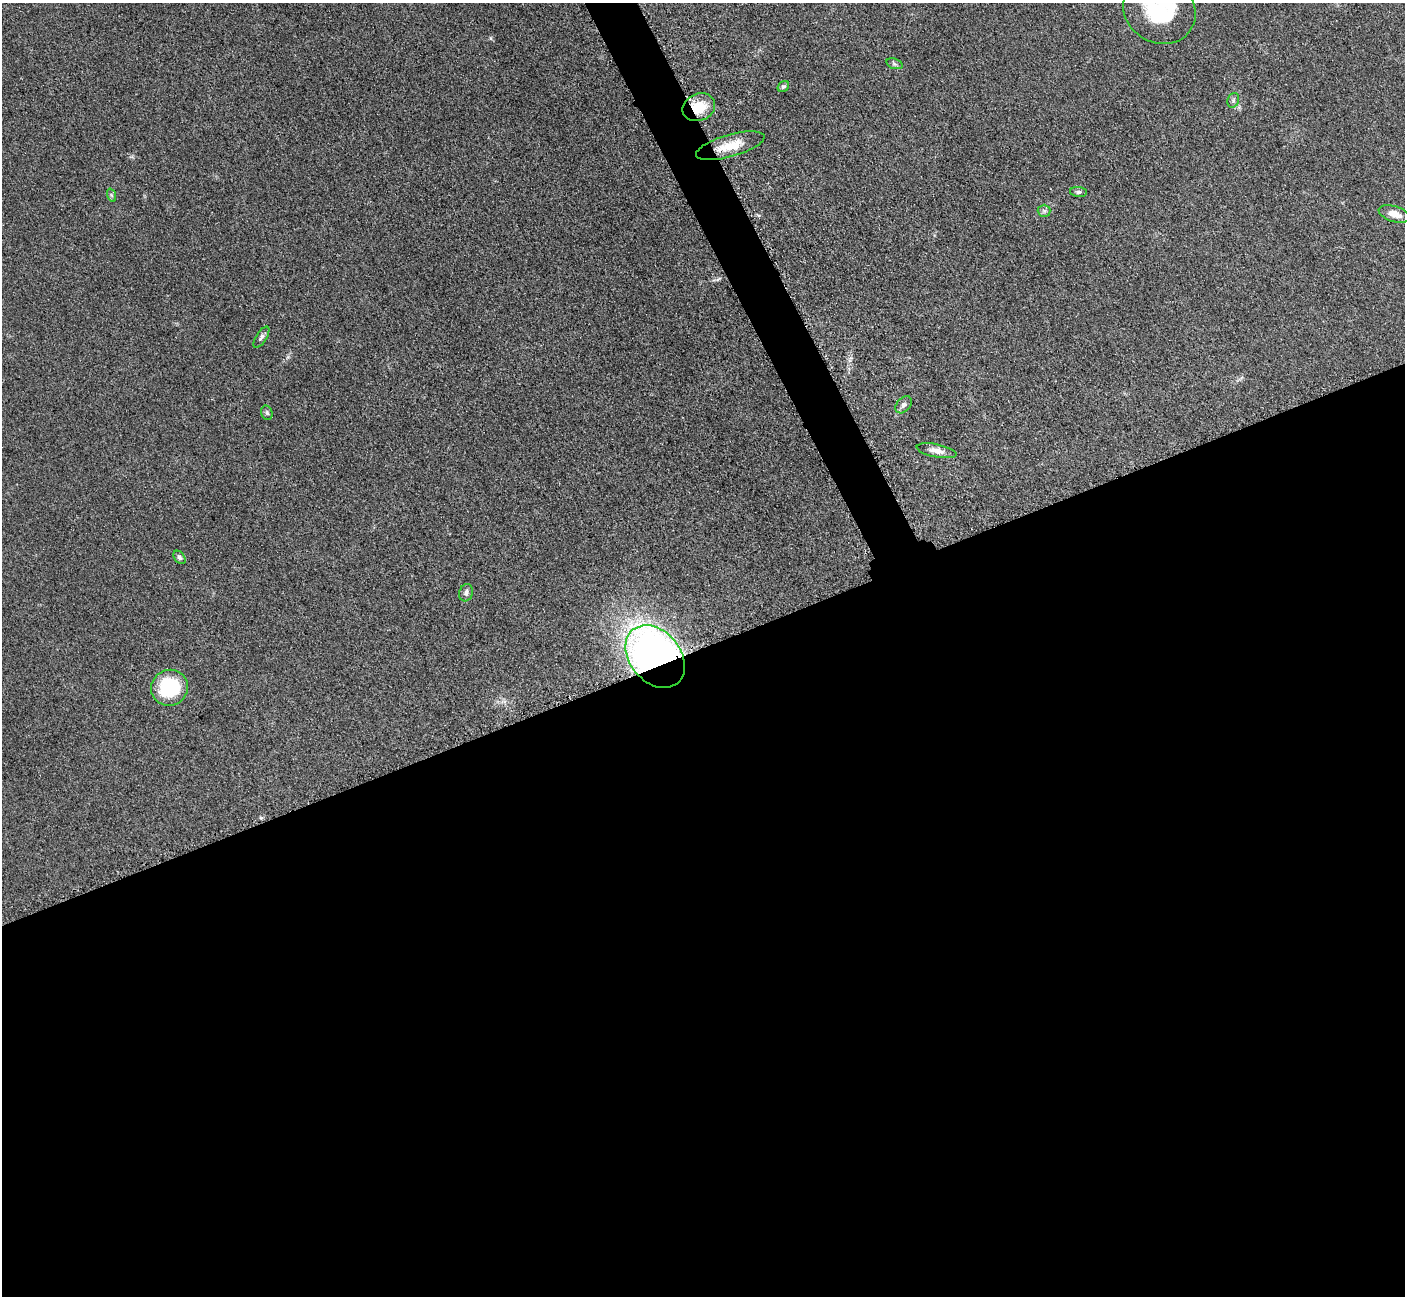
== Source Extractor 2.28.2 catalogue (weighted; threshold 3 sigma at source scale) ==
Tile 15 of 4 x 4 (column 3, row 4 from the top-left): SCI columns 2827-4229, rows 297-1590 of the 5699 x 5661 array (HDU 1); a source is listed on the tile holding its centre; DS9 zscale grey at full resolution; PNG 1407 x 1298 px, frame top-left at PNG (2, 3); each listed source drawn as its Kron ellipse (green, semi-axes under 4 px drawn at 4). Shown black and unused: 52% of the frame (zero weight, under 3 of 5 exposures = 4% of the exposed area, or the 3 px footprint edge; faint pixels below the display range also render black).
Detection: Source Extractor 2.28.2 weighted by HDU 2 'WHT'; one run over the whole footprint, this tile lists its part. Background 0.0529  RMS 0.0055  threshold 0.0249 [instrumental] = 3 sigma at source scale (4.5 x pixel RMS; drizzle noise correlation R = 1.50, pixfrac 1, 0.05/0.05 arcsec/px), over >= 5 px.
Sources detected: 18; all 18 listed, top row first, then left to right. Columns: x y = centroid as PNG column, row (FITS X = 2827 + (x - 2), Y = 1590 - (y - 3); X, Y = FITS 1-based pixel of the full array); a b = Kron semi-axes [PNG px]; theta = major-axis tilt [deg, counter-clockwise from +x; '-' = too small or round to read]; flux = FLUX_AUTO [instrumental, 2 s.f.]
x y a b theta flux
1159 9 38 33 -35 50
894 64 8 5 -20 1.2
783 87 6 5 - 1
1233 100 7 5 70 1.3
699 107 17 13 22 13
730 146 35 11 16 12
1078 192 8 5 -4 1.2
111 195 7 4 -71 0.86
1044 211 6 6 - 1.4
1394 214 16 7 -17 6.5
261 337 12 5 57 1.6
904 405 10 6 49 2
267 413 7 5 -75 1.1
937 451 20 6 -11 4.2
179 557 7 5 -49 1.3
466 593 9 6 72 1.9
655 656 35 25 -50 400
170 688 18 18 - 37
Overlapping masked pixels (flux is a lower limit): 2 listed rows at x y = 699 107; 655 656
Isophote crosses this tile's border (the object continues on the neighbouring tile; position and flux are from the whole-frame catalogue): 1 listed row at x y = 1159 9